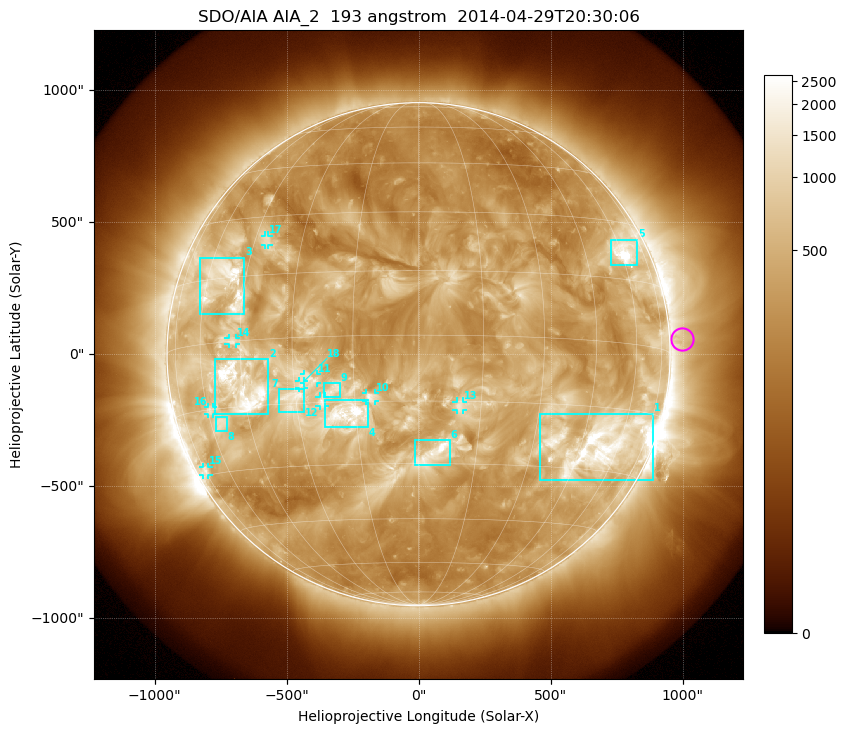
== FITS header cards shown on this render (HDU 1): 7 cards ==
TELESCOP= 'SDO/AIA'
INSTRUME= 'AIA_2'
WAVELNTH=                  193
WAVEUNIT= 'angstrom'
DATE-OBS= '2014-04-29T20:30:06.84'
CTYPE1  = 'HPLN-TAN'
CTYPE2  = 'HPLT-TAN'

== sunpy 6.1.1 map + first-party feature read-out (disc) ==
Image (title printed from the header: SDO/AIA AIA_2  193 angstrom  2014-04-29T20:30:06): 1024 x 1024 px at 2.4 arcsec/px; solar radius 953 arcsec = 397 px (full disc in frame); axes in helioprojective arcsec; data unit not stated in the header (colour bar unlabelled)
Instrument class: DISC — disc imager (sunpy class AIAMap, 193 A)
Bright regions (active regions / flare kernels): reference = the median radial profile (limb darkening/brightening removed); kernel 9 px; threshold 5 sigma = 822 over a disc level ~333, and >= 1.15x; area >= 12 px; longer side >= 10 px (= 24 arcsec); searched inside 0.97 R_sun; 18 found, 18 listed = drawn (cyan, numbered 1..; 9 of them under ~33 arcsec drawn as corner ticks so the feature stays visible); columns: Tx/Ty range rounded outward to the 5 arcsec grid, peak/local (2 s.f.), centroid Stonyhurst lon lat
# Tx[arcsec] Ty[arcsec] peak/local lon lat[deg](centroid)
1 460..890 -480..-225 14 +52 -23
2 -775..-565 -225..-20 15 -45 -11
3 -830..-660 150..365 10 -52 +14
4 -355..-190 -275..-175 9.3 -17 -18
5 725..830 335..435 13 +62 +22
6 -15..120 -420..-325 6 +4 -27
7 -530..-435 -220..-130 4.6 -31 -14
8 -770..-725 -290..-235 5.1 -56 -18
9 -360..-295 -160..-110 3.4 -20 -12
10 -200..-165 -180..-145 4.7 -11 -14
11 -435..-385 -110..-75 2.9 -26 -9
12 -375..-355 -200..-160 3.4 -23 -15
13 145..170 -210..-180 3.8 +10 -16
14 -720..-690 35..60 4.6 -48 +0
15 -815..-795 -460..-425 4.1 -74 -29
16 -800..-780 -225..-200 4.3 -59 -15
17 -580..-565 415..450 4.1 -41 +24
18 -455..-435 -130..-100 3.1 -28 -11
Off-limb structures (1.02-1.3 R_sun): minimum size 162 px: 4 found; the strongest spans PA ~240..305 deg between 1.02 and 1.3 R_sun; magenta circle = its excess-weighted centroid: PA ~275 deg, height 1.05 R_sun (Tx ~1000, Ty ~60 arcsec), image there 1.6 x the reference